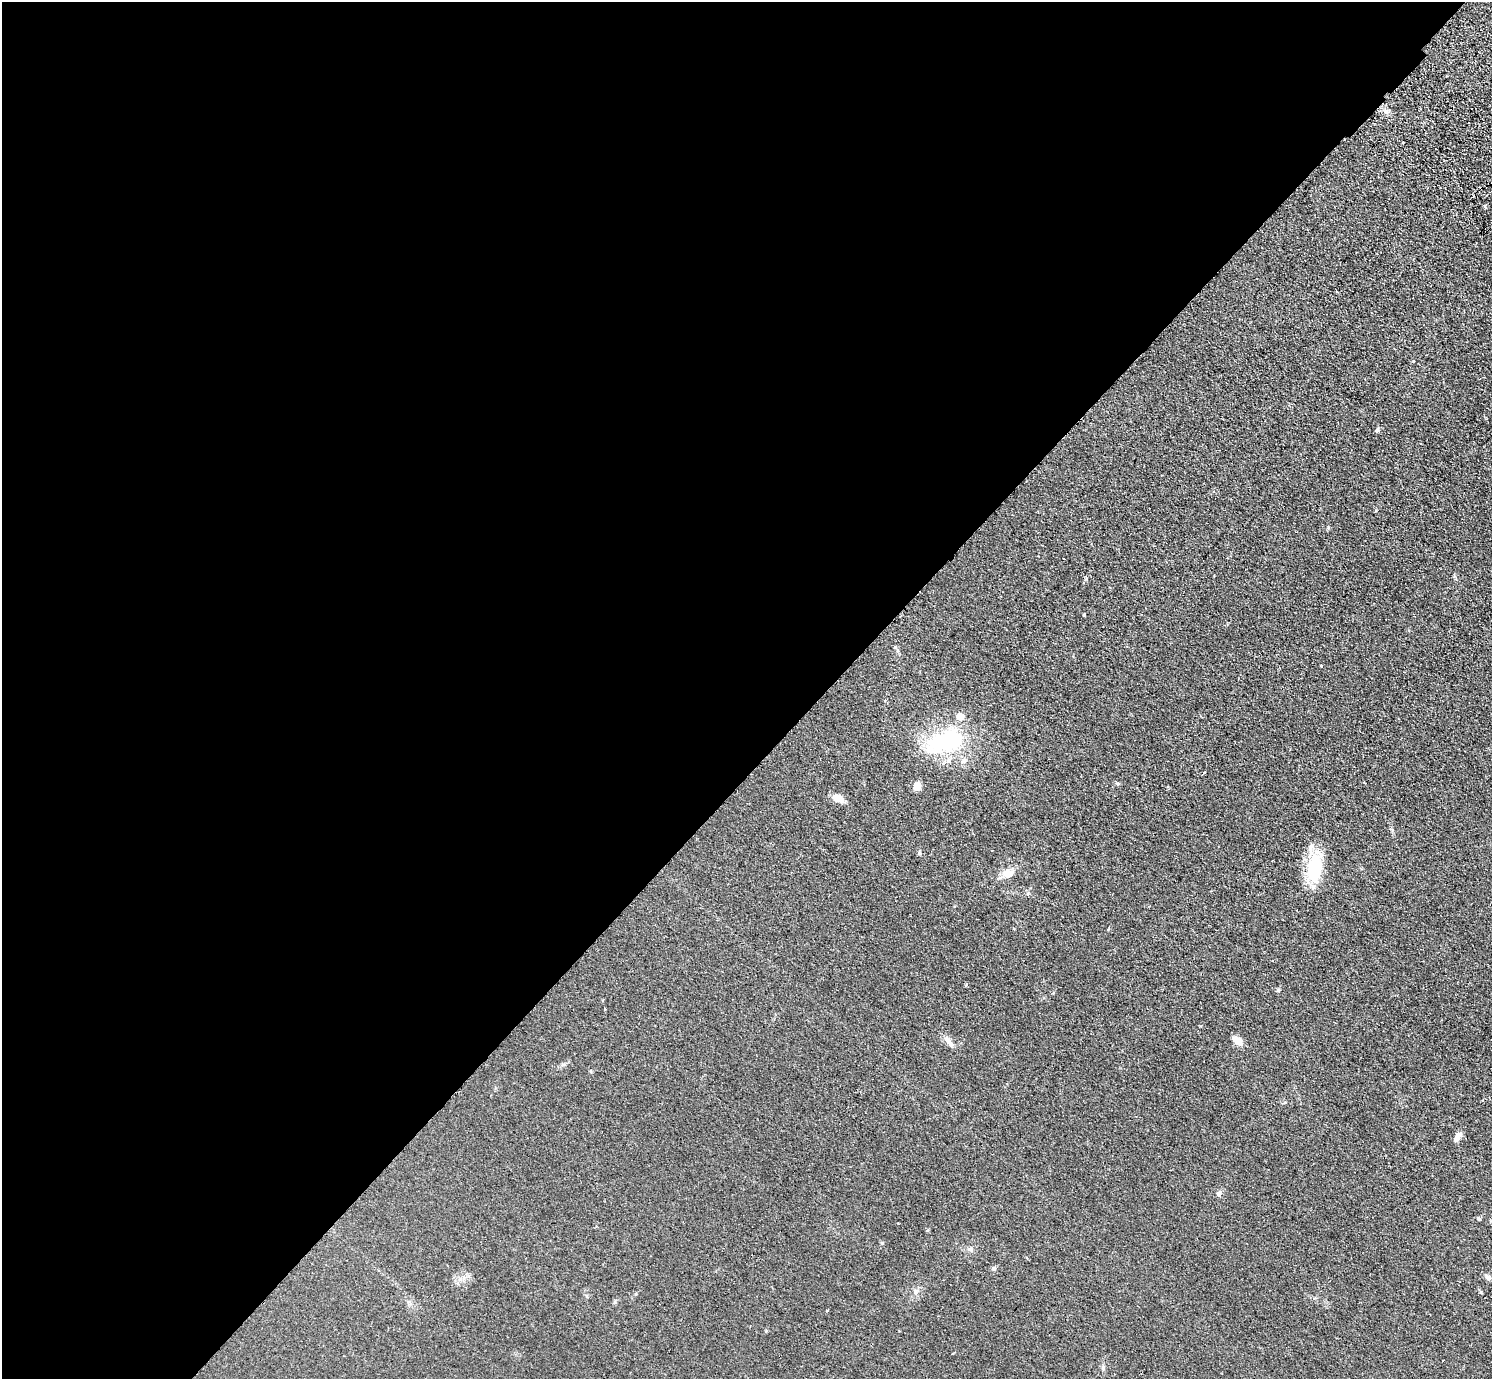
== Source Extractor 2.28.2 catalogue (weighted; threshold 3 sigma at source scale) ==
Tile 5 of 4 x 4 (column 1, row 2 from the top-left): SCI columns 41-1530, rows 2959-4335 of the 6042 x 6058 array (HDU 1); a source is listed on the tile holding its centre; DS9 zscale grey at full resolution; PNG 1494 x 1381 px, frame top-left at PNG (2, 2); no overlay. Shown black and unused: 56% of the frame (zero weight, under 2 of 3 exposures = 3% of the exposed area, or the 3 px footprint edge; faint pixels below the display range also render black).
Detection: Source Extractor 2.28.2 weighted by HDU 2 'WHT'; one run over the whole footprint, this tile lists its part. Background 0.0829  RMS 0.0076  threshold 0.0344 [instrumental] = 3 sigma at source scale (4.5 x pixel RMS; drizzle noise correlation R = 1.50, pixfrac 1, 0.05/0.05 arcsec/px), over >= 5 px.
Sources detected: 27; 2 inside a brighter listed object's ellipse — not listed separately; the other 25 listed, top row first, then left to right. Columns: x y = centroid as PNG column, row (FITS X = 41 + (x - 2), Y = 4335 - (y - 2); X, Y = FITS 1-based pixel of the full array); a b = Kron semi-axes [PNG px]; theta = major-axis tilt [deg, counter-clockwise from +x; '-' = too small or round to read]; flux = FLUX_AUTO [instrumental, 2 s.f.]
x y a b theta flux
1413 361 3 3 - 0.7
1377 430 6 5 - 1.2
1084 614 4 2 - 0.65
1321 666 3 3 - 1.3
944 742 49 22 20 68
964 760 8 7 - 2.6
1204 773 4 2 - 2.2
1118 783 6 4 18 0.82
917 786 8 7 - 7
837 798 11 7 -27 8.9
1314 867 36 20 82 30
1008 873 12 9 1 8.5
1278 990 6 4 71 1
605 1010 3 3 - 1.7
1237 1041 13 7 -38 6.7
948 1042 19 5 -52 4
563 1065 7 4 19 1.4
1458 1136 11 6 57 4.5
1219 1193 7 6 - 2.3
1478 1219 6 5 - 1.1
970 1249 7 5 -20 1.8
994 1268 5 5 - 1.2
1488 1277 10 6 -28 2.2
915 1292 8 6 -89 2.4
827 1310 3 2 - 1.7
Unlisted compact peaks at least as high as the median listed source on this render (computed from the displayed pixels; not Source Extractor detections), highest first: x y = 882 1243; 1200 1026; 1328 527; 895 647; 919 853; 1028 893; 1392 830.